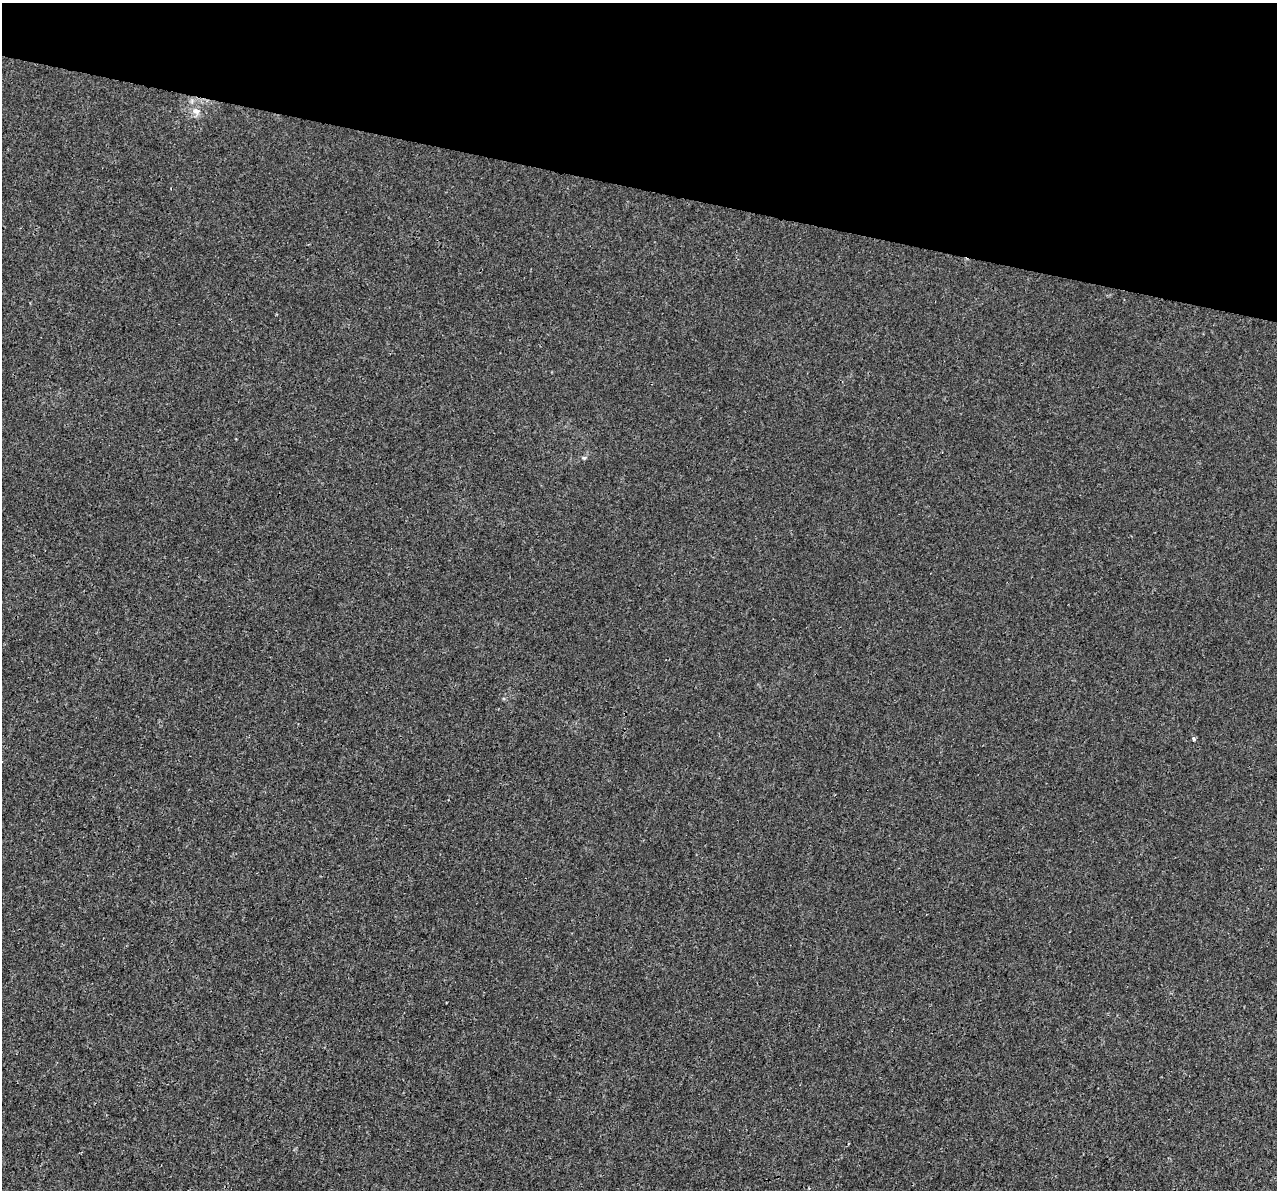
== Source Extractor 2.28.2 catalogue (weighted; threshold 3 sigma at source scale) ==
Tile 2 of 4 x 4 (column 2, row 1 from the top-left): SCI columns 1301-2575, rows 3903-5090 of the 5142 x 5368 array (HDU 1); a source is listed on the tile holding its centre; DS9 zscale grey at full resolution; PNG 1279 x 1192 px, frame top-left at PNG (2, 3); no overlay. Shown black and unused: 16% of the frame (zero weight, under 3 of 4 exposures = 5% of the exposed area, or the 3 px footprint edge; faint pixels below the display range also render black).
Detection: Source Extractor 2.28.2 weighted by HDU 2 'WHT'; one run over the whole footprint, this tile lists its part. Background 1.88e-04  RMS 0.0015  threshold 0.00666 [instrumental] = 3 sigma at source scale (4.5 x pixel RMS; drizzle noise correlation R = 1.50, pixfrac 1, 0.0396/0.0396 arcsec/px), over >= 5 px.
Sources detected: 3; all 3 listed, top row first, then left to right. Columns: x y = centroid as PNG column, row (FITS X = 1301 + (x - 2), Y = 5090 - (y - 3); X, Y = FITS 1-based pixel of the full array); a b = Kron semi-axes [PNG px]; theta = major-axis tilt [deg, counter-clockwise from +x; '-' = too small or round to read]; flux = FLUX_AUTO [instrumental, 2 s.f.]
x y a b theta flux
196 111 11 8 -14 0.88
584 458 5 5 - 0.21
1194 738 3 3 - 0.61